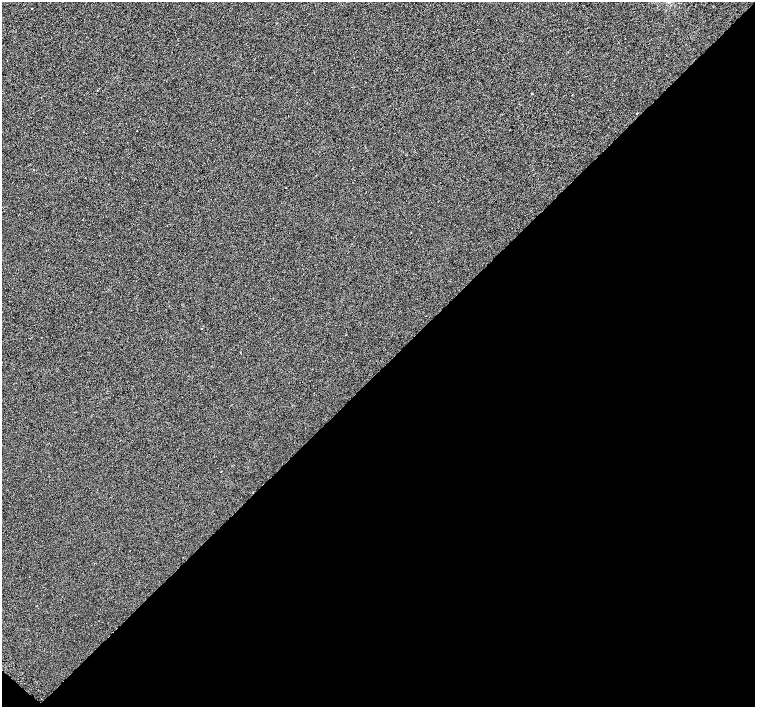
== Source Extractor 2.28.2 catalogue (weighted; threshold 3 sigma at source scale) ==
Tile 15 of 4 x 4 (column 3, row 4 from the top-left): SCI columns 3016-4520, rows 251-1660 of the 6080 x 6080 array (HDU 1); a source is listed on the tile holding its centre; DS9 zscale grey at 2 x 2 block average (1 PNG px = mean of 2 x 2 image px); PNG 757 x 709 px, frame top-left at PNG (2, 2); no overlay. Shown black and unused: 48% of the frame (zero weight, under 2 of 3 exposures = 3% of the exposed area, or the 3 px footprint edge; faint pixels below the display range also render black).
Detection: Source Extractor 2.28.2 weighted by HDU 2 'WHT'; one run over the whole footprint, this tile lists its part. Background 0.0012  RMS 0.012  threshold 0.0537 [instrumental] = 3 sigma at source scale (4.5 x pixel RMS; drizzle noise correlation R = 1.50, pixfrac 1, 0.0396/0.0396 arcsec/px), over >= 5 px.
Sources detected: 8; all 8 listed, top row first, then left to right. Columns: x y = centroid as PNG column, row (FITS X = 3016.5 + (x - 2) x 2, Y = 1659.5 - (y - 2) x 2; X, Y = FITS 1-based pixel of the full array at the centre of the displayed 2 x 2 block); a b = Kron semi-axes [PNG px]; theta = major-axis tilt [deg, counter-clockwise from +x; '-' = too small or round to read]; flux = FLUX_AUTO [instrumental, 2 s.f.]
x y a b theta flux
32 8 2 2 - 5.8
532 93 2 2 - 10
572 95 2 2 - 3.5
637 113 2 2 - 1.3
286 188 2 2 - 2
201 329 2 2 - 2.2
221 471 2 2 - 2.1
37 606 2 2 - 3.2